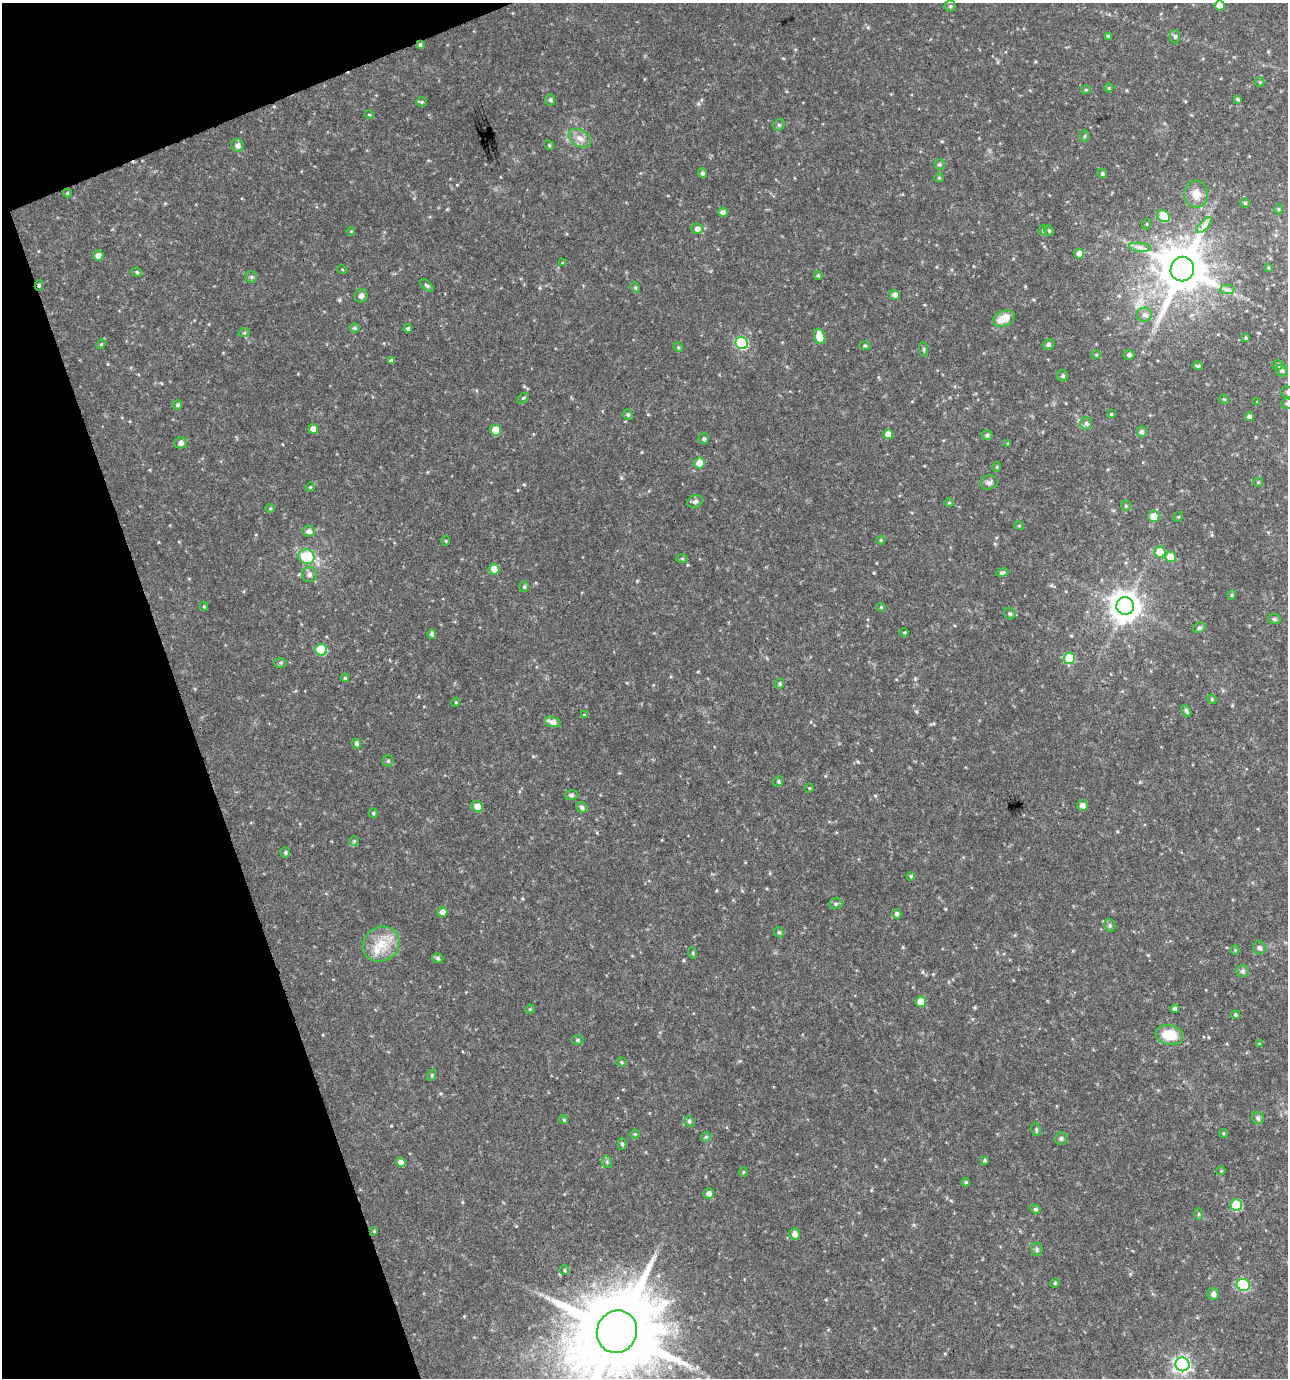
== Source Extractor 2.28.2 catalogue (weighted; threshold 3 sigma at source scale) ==
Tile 5 of 4 x 4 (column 1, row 2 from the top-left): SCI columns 76-1361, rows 2756-4131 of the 5349 x 5509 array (HDU 1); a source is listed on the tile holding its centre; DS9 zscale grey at full resolution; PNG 1290 x 1380 px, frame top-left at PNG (2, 3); each listed source drawn as its Kron ellipse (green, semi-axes under 4 px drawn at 4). Shown black and unused: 17% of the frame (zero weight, under 3 of 4 exposures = <1% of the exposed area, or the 3 px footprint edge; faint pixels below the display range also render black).
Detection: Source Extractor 2.28.2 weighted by HDU 2 'WHT'; one run over the whole footprint, this tile lists its part. Background 0.0481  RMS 0.0052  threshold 0.0234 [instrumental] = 3 sigma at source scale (4.5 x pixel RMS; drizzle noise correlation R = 1.50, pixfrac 1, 0.0396/0.0396 arcsec/px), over >= 5 px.
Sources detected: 190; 1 inside a brighter listed object's ellipse — not listed separately; the other 189 listed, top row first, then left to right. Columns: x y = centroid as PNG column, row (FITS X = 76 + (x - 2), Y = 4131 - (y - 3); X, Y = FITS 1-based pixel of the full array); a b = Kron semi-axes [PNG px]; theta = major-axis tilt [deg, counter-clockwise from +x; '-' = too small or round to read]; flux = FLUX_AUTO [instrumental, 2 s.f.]
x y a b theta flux
950 6 5 5 - 1
1220 6 5 5 - 6.2
1108 36 4 3 - 0.82
1175 37 7 5 89 1.2
420 45 4 3 - 0.73
1260 82 5 4 - 0.62
1109 88 4 4 - 0.59
1086 90 5 4 - 0.63
1238 99 4 3 - 0.82
550 100 6 5 - 0.93
422 102 5 5 - 0.75
369 115 5 3 - 0.48
779 125 6 5 - 1
1085 136 6 4 88 0.69
580 138 12 8 -33 3.9
238 145 6 6 - 2.4
549 145 5 4 - 0.57
939 164 5 5 - 1
702 173 5 4 - 1.1
1102 173 5 4 - 0.88
939 178 5 4 - 0.61
67 193 4 4 - 0.54
1196 194 13 12 - 5.4
1245 203 5 5 - 0.71
1278 209 5 3 - 0.53
723 212 5 4 - 2.3
1163 216 7 5 -38 20
1147 224 5 3 - 0.45
1204 225 10 3 45 1.8
697 229 6 5 - 2.7
1043 230 5 3 - 0.54
1049 230 5 4 - 0.84
351 231 4 3 - 0.44
1140 247 10 4 -7 1.9
1079 254 5 5 - 4
98 255 5 5 - 3.2
562 263 4 4 - 0.53
1268 267 3 3 - 0.48
342 269 5 3 - 0.41
1182 269 12 11 - 2500
137 272 5 4 - 0.74
818 275 4 4 - 0.63
251 277 6 5 - 0.89
39 285 5 4 - 0.9
427 285 8 4 -41 0.98
635 288 5 4 - 0.83
1227 290 7 4 1 1.3
895 295 5 4 - 2.7
361 296 7 6 - 1.6
1144 315 7 7 - 2.1
1004 318 11 7 23 7.6
355 328 5 4 - 0.78
408 328 4 4 - 1
244 333 6 4 19 0.64
819 336 8 5 -71 7.7
1245 337 4 2 - 0.5
742 343 6 6 - 51
101 344 5 4 - 0.57
1049 344 6 5 - 0.98
865 346 5 3 - 0.67
678 347 5 4 - 0.59
924 349 7 4 -83 0.75
1096 355 5 4 - 0.63
1129 355 5 5 - 1.6
391 361 4 4 - 1.5
1278 365 5 4 - 1
1198 366 5 4 - 0.93
1282 371 6 5 - 1.2
1063 376 5 5 - 1
1287 392 7 5 -9 1.2
523 398 6 4 44 0.61
1224 399 5 4 - 0.6
1257 402 3 3 - 0.36
1287 403 6 5 - 0.87
177 405 5 4 - 0.99
1111 414 4 4 - 0.49
628 415 5 5 - 0.91
1250 417 4 4 - 1.9
1086 423 6 6 - 1.5
313 429 5 5 - 4.4
496 430 5 5 - 8.8
1141 432 5 5 - 1.6
888 434 5 5 - 5.4
987 435 5 5 - 1.1
704 439 5 5 - 0.89
181 443 6 5 - 2.2
1008 444 3 3 - 0.55
699 463 5 5 - 5.4
997 467 5 3 - 0.49
989 482 9 7 15 1.6
1258 482 5 4 - 0.62
310 487 4 4 - 0.56
695 502 8 6 23 1.6
949 503 5 3 - 0.49
1126 506 5 5 - 0.65
270 508 5 4 - 0.65
1154 516 6 5 - 6.8
1178 517 5 4 - 0.58
1019 526 5 3 - 0.42
309 531 6 5 - 2.1
881 540 4 4 - 0.54
446 541 5 3 - 0.51
1160 552 6 5 - 11
306 557 8 7 - 18
1171 557 5 5 - 9.2
682 559 5 3 - 0.52
494 569 5 5 - 6.3
1002 573 6 4 12 1.3
309 575 7 7 - 1.7
524 587 5 4 - 0.87
1232 595 4 4 - 0.62
1125 606 9 8 - 690
204 607 4 4 - 0.56
881 607 4 4 - 0.54
1010 614 6 5 - 1
1274 619 6 5 - 0.89
1199 628 6 5 - 1.2
904 632 5 3 - 0.51
432 634 5 4 - 1.3
321 650 6 6 - 25
1069 658 6 5 - 25
280 663 6 5 - 0.83
345 678 4 4 - 0.59
780 684 5 4 - 0.69
1212 699 5 4 - 0.56
456 702 4 3 - 0.46
1186 711 7 4 -57 1.2
584 715 4 3 - 0.55
552 722 8 5 -18 3.6
356 744 5 4 - 1.2
388 761 5 5 - 0.86
778 781 5 4 - 0.81
809 788 5 3 - 0.41
571 795 6 5 - 1.2
1082 806 5 5 - 2.5
477 807 6 5 - 4.8
582 807 5 5 - 1.4
373 813 4 4 - 0.71
354 841 5 5 - 0.78
285 852 5 5 - 0.98
911 876 4 4 - 0.83
835 904 7 5 0 1
442 912 5 5 - 2.8
897 914 5 4 - 1.2
1110 925 7 5 -70 1.1
779 932 5 4 - 0.79
381 944 19 17 34 12
1259 948 7 6 - 1.6
1235 950 4 4 - 0.57
693 953 5 3 - 0.56
438 958 5 5 - 1.1
1242 971 6 6 - 1.2
921 1002 5 5 - 9.3
530 1009 5 4 - 0.51
1175 1009 4 4 - 1.8
1235 1015 4 4 - 0.95
1169 1035 14 9 -9 12
577 1040 6 5 - 0.94
1259 1044 4 4 - 0.46
622 1062 5 4 - 0.63
432 1075 6 3 73 0.59
1258 1118 6 6 - 1.2
564 1120 4 3 - 0.51
689 1121 5 5 - 0.94
1036 1129 6 4 -80 0.84
1223 1133 4 3 - 0.44
635 1134 4 4 - 0.53
706 1137 5 4 - 0.75
1061 1138 6 5 - 1.2
622 1144 5 4 - 0.99
985 1160 4 4 - 0.72
401 1162 5 4 - 3.7
607 1162 6 5 - 0.93
1221 1171 4 4 - 0.5
743 1172 5 3 - 0.42
966 1182 4 4 - 0.72
709 1194 5 5 - 2.3
1236 1205 6 6 - 36
1035 1209 5 4 - 0.79
1199 1214 5 3 - 0.56
374 1231 4 4 - 0.47
795 1234 5 5 - 3.1
1037 1249 6 5 - 1.1
564 1270 5 4 - 0.71
1055 1283 4 4 - 0.61
1243 1285 7 6 - 51
1213 1294 6 5 - 2.3
617 1332 21 20 - 8100
1182 1364 7 7 - 170
Overlapping masked pixels (flux is a lower limit): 2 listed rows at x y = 420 45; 39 285
Isophote crosses this tile's border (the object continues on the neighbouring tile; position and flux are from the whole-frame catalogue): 4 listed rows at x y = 1220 6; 1287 392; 1287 403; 617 1332